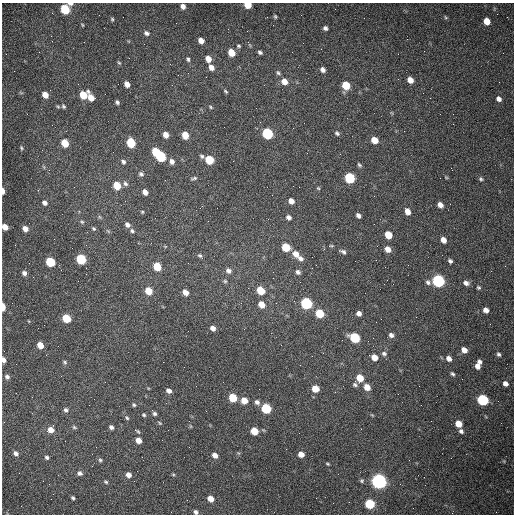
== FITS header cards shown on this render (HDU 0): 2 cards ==
NAXIS1  =                  512 /fastest changing axis
NAXIS2  =                  512 /next to fastest changing axis

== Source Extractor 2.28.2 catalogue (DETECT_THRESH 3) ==
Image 512 x 512 px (HDU 0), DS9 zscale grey, 1 PNG px = 1 image px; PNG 516 x 516 px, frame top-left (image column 1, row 512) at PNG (2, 3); no overlay
Background 1470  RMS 22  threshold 66.3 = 3 sigma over >= 5 px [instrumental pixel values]
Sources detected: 175; all 175 listed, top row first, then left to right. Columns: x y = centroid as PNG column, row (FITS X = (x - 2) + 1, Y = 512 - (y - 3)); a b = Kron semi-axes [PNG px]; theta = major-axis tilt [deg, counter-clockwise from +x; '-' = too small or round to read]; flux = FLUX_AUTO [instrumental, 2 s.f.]
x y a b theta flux
70 4 6 3 5 4300
248 5 5 4 - 28000
183 6 5 4 - 6600
65 9 6 5 - 89000
275 16 5 4 - 2100
445 17 5 3 - 1600
112 19 4 4 - 1900
487 21 6 5 - 18000
82 25 4 3 - 1400
325 28 5 4 - 4000
146 33 7 5 -33 4700
51 36 3 2 - 1400
201 41 5 4 - 11000
239 46 5 5 - 2100
260 52 5 4 - 3000
231 53 6 5 - 22000
188 59 6 4 -81 2700
208 59 6 5 - 14000
119 63 6 4 -52 1900
211 67 6 5 - 9700
323 69 6 5 - 6000
278 73 6 5 - 2600
410 80 6 5 - 12000
284 81 7 6 - 13000
127 84 5 4 - 8800
346 85 6 5 - 40000
226 91 5 3 - 1900
45 95 6 5 - 14000
83 95 6 6 - 34000
91 97 8 5 -67 16000
499 99 6 5 - 6300
117 102 4 4 - 3200
63 106 7 5 -63 3100
211 107 6 4 -39 1800
392 113 6 3 -71 1500
293 128 2 2 - 800
404 131 2 2 - 610
267 133 6 6 - 150000
337 133 7 5 -40 3100
166 135 6 5 - 11000
185 135 6 5 - 23000
374 140 6 5 - 20000
65 143 6 5 - 33000
131 143 6 5 - 66000
21 148 5 4 - 1900
156 152 6 5 - 44000
161 156 6 5 - 110000
202 156 6 5 - 3000
209 160 6 5 - 50000
123 162 6 5 - 3900
172 162 6 5 - 6200
359 165 6 4 -45 2300
44 167 6 3 -71 1800
141 174 7 6 - 3600
446 177 5 3 - 1400
194 178 9 4 17 2600
350 178 6 6 - 110000
481 179 6 5 - 2600
125 184 7 6 - 3900
117 185 6 5 - 33000
299 187 2 2 - 960
318 188 5 4 - 1700
3 191 5 3 - 10000
145 192 5 4 - 9200
291 201 6 5 - 8400
45 203 6 5 - 5800
440 205 5 4 - 9100
407 211 6 5 - 11000
142 212 5 4 - 1600
358 215 5 4 - 4900
100 217 6 4 -70 1900
289 217 6 5 - 5100
82 222 6 5 - 2400
127 225 6 5 - 5800
5 227 5 4 - 16000
25 229 6 5 - 10000
94 229 5 5 - 2400
108 231 7 4 -45 2100
132 231 6 5 - 3000
388 235 6 5 - 26000
443 240 5 4 - 11000
331 246 6 3 -8 1600
286 247 6 5 - 43000
324 249 3 3 - 1000
388 249 6 5 - 11000
343 252 9 5 -28 4100
296 254 8 6 -46 13000
200 256 7 4 -45 2800
300 258 7 6 - 6000
81 259 6 5 - 98000
450 261 5 4 - 3300
50 262 6 5 - 84000
157 267 6 5 - 37000
312 268 2 2 - 880
228 271 7 5 -38 5600
298 272 6 5 - 4600
24 273 6 5 - 5700
273 278 2 2 - 650
225 281 5 5 - 1900
438 281 6 6 - 280000
428 282 7 6 - 3800
466 283 7 5 -24 6200
478 287 5 4 - 2400
260 290 6 5 - 41000
148 291 6 5 - 32000
185 292 5 4 - 11000
276 303 3 2 - 1200
306 303 6 6 - 200000
261 304 6 5 - 16000
3 307 5 3 - 25000
486 310 5 5 - 8500
320 313 6 5 - 50000
359 313 5 4 - 6100
66 318 6 5 - 54000
28 321 4 3 - 1100
213 328 5 5 - 7200
391 335 6 5 - 5300
355 338 6 5 - 110000
40 345 5 5 - 17000
464 350 6 5 - 11000
384 353 7 6 - 4100
499 354 4 4 - 2700
374 357 6 5 - 15000
449 358 6 5 - 8100
3 360 5 4 - 6600
479 361 5 4 - 3900
65 362 7 5 -43 2600
478 366 6 5 - 7700
453 374 6 4 -52 2700
7 377 6 5 - 4600
360 378 6 6 - 26000
505 383 5 4 - 6500
355 384 8 6 -83 3900
367 387 6 5 - 17000
315 389 6 5 - 22000
169 391 6 5 - 6300
233 398 6 5 - 49000
244 400 6 5 - 17000
483 400 6 5 - 170000
257 402 7 6 - 5300
134 405 5 5 - 2300
266 408 6 5 - 99000
66 410 6 6 - 4000
154 414 5 4 - 2900
144 415 5 4 - 2100
372 415 6 3 -44 1500
127 418 7 5 -46 2400
160 423 6 4 -36 1700
458 424 6 5 - 20000
190 426 6 3 -71 1400
74 427 6 4 -30 2300
111 427 5 4 - 4000
51 430 7 6 - 12000
138 431 6 4 -44 2000
254 431 6 5 - 28000
461 431 6 5 - 4000
138 440 5 4 - 12000
16 453 6 5 - 5100
301 454 5 5 - 13000
215 455 6 5 - 8300
47 457 5 4 - 2900
100 460 5 4 - 2400
327 464 4 3 - 1800
80 473 5 5 - 4500
128 475 6 5 - 8200
173 475 5 3 - 1600
43 481 2 2 - 750
362 481 5 5 - 2300
379 481 6 6 - 720000
106 482 6 4 -31 2000
73 498 4 3 - 2300
316 498 2 2 - 3500
210 499 5 5 - 13000
370 504 6 5 - 91000
196 512 5 4 - 4300
At the frame edge (FLAGS 8, measured only in part): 7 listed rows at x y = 70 4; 248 5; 3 191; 5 227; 3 307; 3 360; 196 512